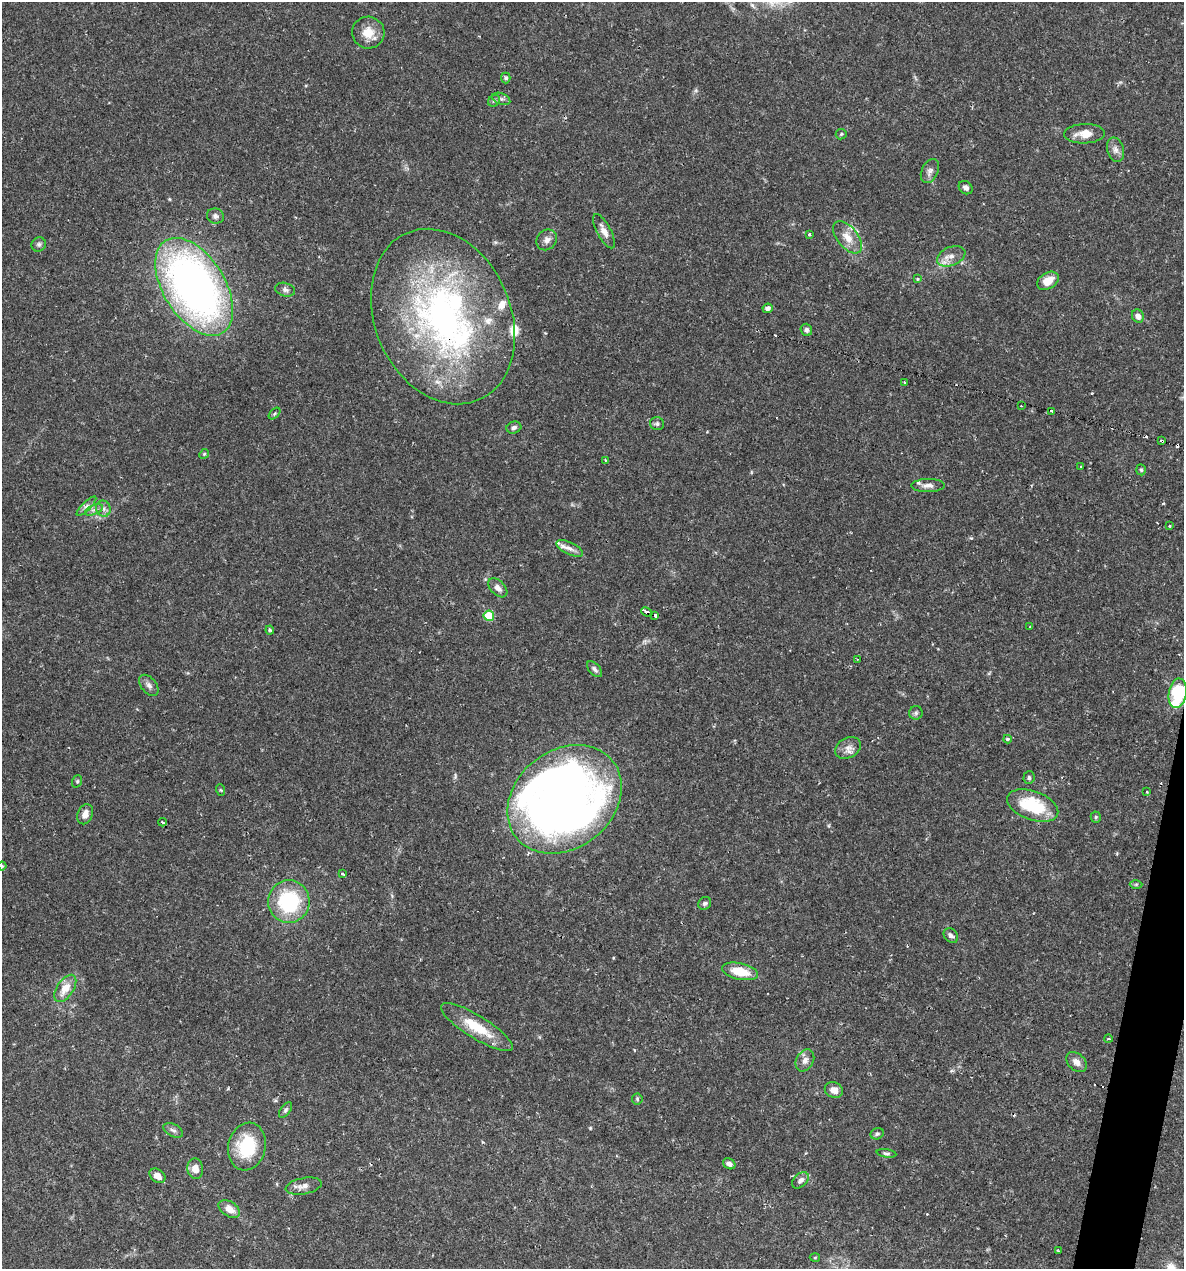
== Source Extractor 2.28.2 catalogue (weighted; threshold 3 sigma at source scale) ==
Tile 6 of 4 x 4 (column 2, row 2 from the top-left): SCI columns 1428-2609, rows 2537-3803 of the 5092 x 5073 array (HDU 1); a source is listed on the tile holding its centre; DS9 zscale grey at full resolution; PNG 1186 x 1271 px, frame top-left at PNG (2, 2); each listed source drawn as its Kron ellipse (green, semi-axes under 4 px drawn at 4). Shown black and unused: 2% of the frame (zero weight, under 2 of 3 exposures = <1% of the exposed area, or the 3 px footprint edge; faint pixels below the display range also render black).
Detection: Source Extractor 2.28.2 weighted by HDU 2 'WHT'; one run over the whole footprint, this tile lists its part. Background 0.0426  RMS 0.0032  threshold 0.0144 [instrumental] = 3 sigma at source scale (4.5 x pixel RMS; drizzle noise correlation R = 1.50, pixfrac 1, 0.05/0.05 arcsec/px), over >= 5 px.
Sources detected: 104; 1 inside a brighter object's white glare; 7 cosmic-ray / hot-pixel residue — neither listed nor drawn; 6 inside a brighter listed object's ellipse — not listed separately; the other 90 listed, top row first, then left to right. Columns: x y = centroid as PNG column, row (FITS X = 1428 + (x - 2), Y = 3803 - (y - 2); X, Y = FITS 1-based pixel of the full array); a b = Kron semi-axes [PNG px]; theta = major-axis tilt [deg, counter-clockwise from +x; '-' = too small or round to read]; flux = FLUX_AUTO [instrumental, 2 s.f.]
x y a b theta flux
368 33 16 16 - 5
506 78 5 4 - 0.75
501 99 9 5 -20 0.91
494 101 6 5 - 0.63
841 134 5 5 - 0.5
1085 134 20 9 2 4.1
1115 150 12 8 -75 1.8
930 171 12 8 64 1.6
966 188 7 6 - 1.2
215 216 8 7 - 1.2
604 231 19 7 -62 2.4
809 234 3 3 - 0.6
848 237 19 10 -51 4.3
547 240 11 9 50 1.9
39 244 7 6 - 0.85
951 256 15 9 23 2.8
917 279 4 3 - 0.3
1048 281 11 8 31 4.2
194 287 54 31 -58 170
285 290 10 6 -16 1.1
768 308 5 5 - 1.3
1138 316 7 5 -64 1.9
443 317 91 68 -67 120
806 330 6 5 - 1
904 383 3 2 - 0.37
1021 406 2 2 - 0.3
1052 411 3 3 - 7.5
274 414 7 4 45 0.46
657 424 7 6 - 0.76
514 427 7 6 - 0.96
1162 441 3 3 - 1.1
204 454 5 4 - 0.38
606 460 4 3 - 0.39
1081 466 3 2 - 0.24
1141 470 5 5 - 0.54
928 486 16 6 0 1.8
86 506 13 3 45 1
103 509 8 7 - 1.3
94 510 9 4 22 1.1
1169 526 3 2 - 0.5
570 548 14 6 -26 1.9
498 588 11 7 -45 1.9
647 612 6 3 -24 5.4
655 615 4 3 - 3.4
489 616 5 5 - 14
1030 627 3 3 - 0.27
270 630 4 4 - 0.42
858 659 4 2 - 0.3
594 669 10 5 -48 0.89
149 685 12 7 -51 1.4
1178 693 15 9 81 22
916 713 7 6 - 0.78
1008 739 4 3 - 0.58
848 748 14 10 29 2.4
1029 778 6 5 - 0.67
77 781 6 5 - 0.44
221 790 6 3 -70 0.34
1147 792 3 3 - 0.32
565 799 62 49 38 330
1033 806 27 14 -20 17
85 814 10 7 69 2.2
1096 817 5 5 - 0.42
162 822 4 3 - 0.65
2 866 4 4 - 0.43
342 874 4 3 - 0.64
1136 884 6 4 1 0.44
289 902 21 20 - 25
705 903 7 6 - 0.74
951 936 8 6 -48 1.1
740 971 18 8 -12 7.8
65 988 15 8 56 4.9
477 1027 41 11 -32 10
1108 1039 4 3 - 0.35
805 1060 12 8 60 1.9
1077 1062 12 8 -42 2
834 1090 9 7 -22 2.2
637 1099 5 5 - 0.53
285 1110 9 4 54 0.68
173 1130 11 6 -27 1.1
877 1134 7 5 23 0.66
247 1147 24 18 77 16
886 1153 10 3 -9 0.63
729 1164 6 5 - 1.2
195 1169 10 8 -80 3
157 1176 9 6 -35 2.7
800 1180 10 6 41 1.3
304 1186 18 8 11 2.3
229 1209 12 7 -32 3.3
1058 1251 3 2 - 0.48
815 1257 5 3 - 0.31
Overlapping masked pixels (flux is a lower limit): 5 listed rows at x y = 443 317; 1162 441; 647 612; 655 615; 1178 693
Isophote crosses this tile's border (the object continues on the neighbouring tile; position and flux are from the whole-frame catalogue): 2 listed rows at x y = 1178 693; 2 866